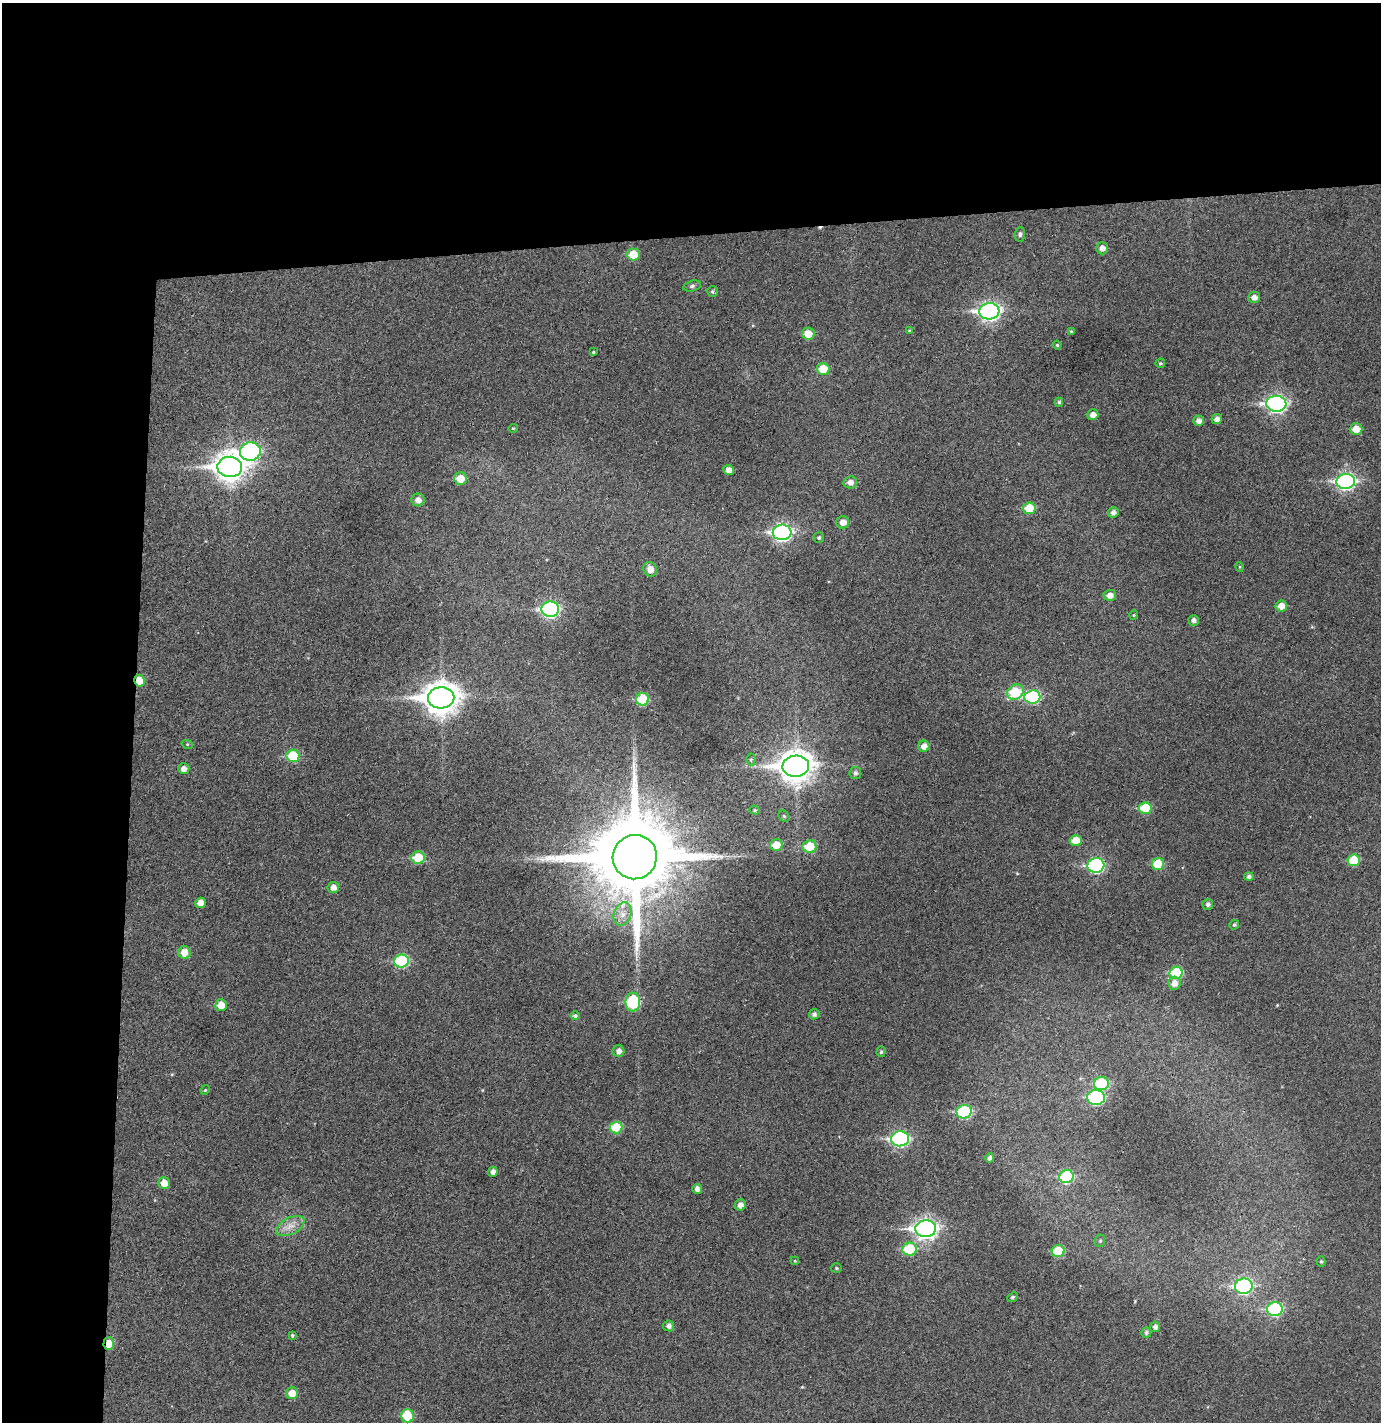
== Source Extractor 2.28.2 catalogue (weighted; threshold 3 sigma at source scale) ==
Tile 1 of 3 x 3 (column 1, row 1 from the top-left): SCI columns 78-1456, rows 2895-4314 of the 4296 x 4372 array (HDU 1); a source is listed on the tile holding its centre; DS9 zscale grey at full resolution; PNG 1383 x 1424 px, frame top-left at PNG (2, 3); each listed source drawn as its Kron ellipse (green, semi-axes under 4 px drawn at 4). Shown black and unused: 24% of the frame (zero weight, under 3 of 4 exposures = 6% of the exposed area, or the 3 px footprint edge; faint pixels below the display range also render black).
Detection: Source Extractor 2.28.2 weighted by HDU 2 'WHT'; one run over the whole footprint, this tile lists its part. Background 0.0495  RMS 0.0057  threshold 0.0257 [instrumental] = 3 sigma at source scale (4.5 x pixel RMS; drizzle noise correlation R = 1.50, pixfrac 1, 0.05/0.05 arcsec/px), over >= 5 px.
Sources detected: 110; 1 cosmic-ray / hot-pixel residue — neither listed nor drawn; the other 109 listed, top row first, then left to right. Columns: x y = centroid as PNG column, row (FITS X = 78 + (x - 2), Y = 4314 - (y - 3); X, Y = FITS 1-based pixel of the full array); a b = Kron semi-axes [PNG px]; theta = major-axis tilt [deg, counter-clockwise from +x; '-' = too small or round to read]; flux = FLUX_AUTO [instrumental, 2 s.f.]
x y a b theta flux
1020 234 7 5 84 1.4
1102 248 6 6 - 3.3
633 254 6 6 - 11
692 286 9 5 16 1.3
712 291 5 5 - 1.1
1254 297 6 5 - 3.1
989 311 10 8 5 210
909 331 4 3 - 0.61
1071 332 4 3 - 0.56
808 334 6 6 - 7.9
1057 345 4 4 - 0.58
593 352 3 3 - 0.56
1160 363 5 4 - 0.92
823 369 6 6 - 12
1059 402 4 4 - 0.99
1276 404 10 8 -4 170
1093 415 5 5 - 3.5
1217 419 5 4 - 2.6
1199 421 5 5 - 2.8
513 428 4 4 - 0.61
1356 429 6 5 - 6.8
250 452 10 9 - 110
230 467 12 10 -1 620
729 470 5 5 - 3.6
460 478 6 6 - 8.1
1346 481 9 7 4 150
850 482 7 6 - 3.1
418 500 6 6 - 3.3
1029 508 6 6 - 12
1113 512 5 5 - 2.3
843 522 6 6 - 4.2
782 532 9 7 3 170
819 538 5 5 - 1
1240 567 5 3 - 0.52
650 569 7 6 - 4.6
1110 595 6 5 - 3.4
1281 606 6 5 - 4.8
550 609 9 7 1 110
1134 615 4 4 - 0.61
1194 620 5 5 - 1.9
139 681 6 5 - 10
1015 692 9 7 25 23
1032 697 8 6 5 46
441 698 13 10 2 920
642 699 6 6 - 25
187 744 5 3 - 0.61
924 746 6 5 - 3.8
293 756 6 6 - 22
751 759 6 4 89 0.89
796 766 13 10 4 770
184 769 6 5 - 3.1
855 773 6 5 - 1.6
1145 808 6 6 - 19
755 810 5 4 - 0.74
784 816 6 5 - 0.87
1076 840 6 5 - 8.5
776 845 6 6 - 8.6
809 846 7 6 - 15
418 857 7 6 - 16
635 857 22 22 - 10000
1354 860 6 5 - 17
1158 864 6 6 - 14
1096 865 8 7 - 83
1249 876 4 4 - 1.6
333 887 6 5 - 3.3
200 903 5 5 - 4.7
1208 904 5 5 - 1.6
623 914 12 8 70 5.2
1234 925 5 4 - 0.91
184 952 6 6 - 6.4
402 961 7 6 - 41
1176 973 6 6 - 25
1174 983 6 6 - 4.2
633 1002 9 7 89 33
221 1005 6 6 - 6.3
814 1014 5 5 - 1.6
575 1016 5 4 - 1.2
618 1051 6 5 - 2.5
881 1052 5 4 - 0.86
1101 1084 7 6 - 34
205 1090 5 4 - 0.54
1096 1097 9 7 -3 65
964 1112 7 6 - 50
616 1128 6 6 - 20
900 1139 9 7 5 110
990 1158 4 4 - 1.7
493 1172 5 4 - 2.4
1066 1177 7 6 - 36
164 1183 6 5 - 6.2
697 1189 5 5 - 2.5
740 1205 6 5 - 3
290 1226 15 8 27 5.1
926 1229 10 8 3 270
1100 1241 6 5 - 0.96
909 1249 7 6 - 22
1058 1251 6 6 - 19
795 1261 4 3 - 0.55
1321 1262 5 4 - 0.84
836 1268 5 5 - 0.86
1244 1286 9 7 6 91
1012 1297 5 4 - 0.9
1275 1309 8 7 - 51
669 1326 5 5 - 2.3
1155 1327 5 5 - 1.9
1146 1333 5 5 - 1.3
292 1335 4 4 - 0.89
109 1344 6 5 - 7.5
292 1393 6 6 - 7.1
407 1416 7 6 - 19
Overlapping masked pixels (flux is a lower limit): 3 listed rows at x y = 139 681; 635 857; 109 1344